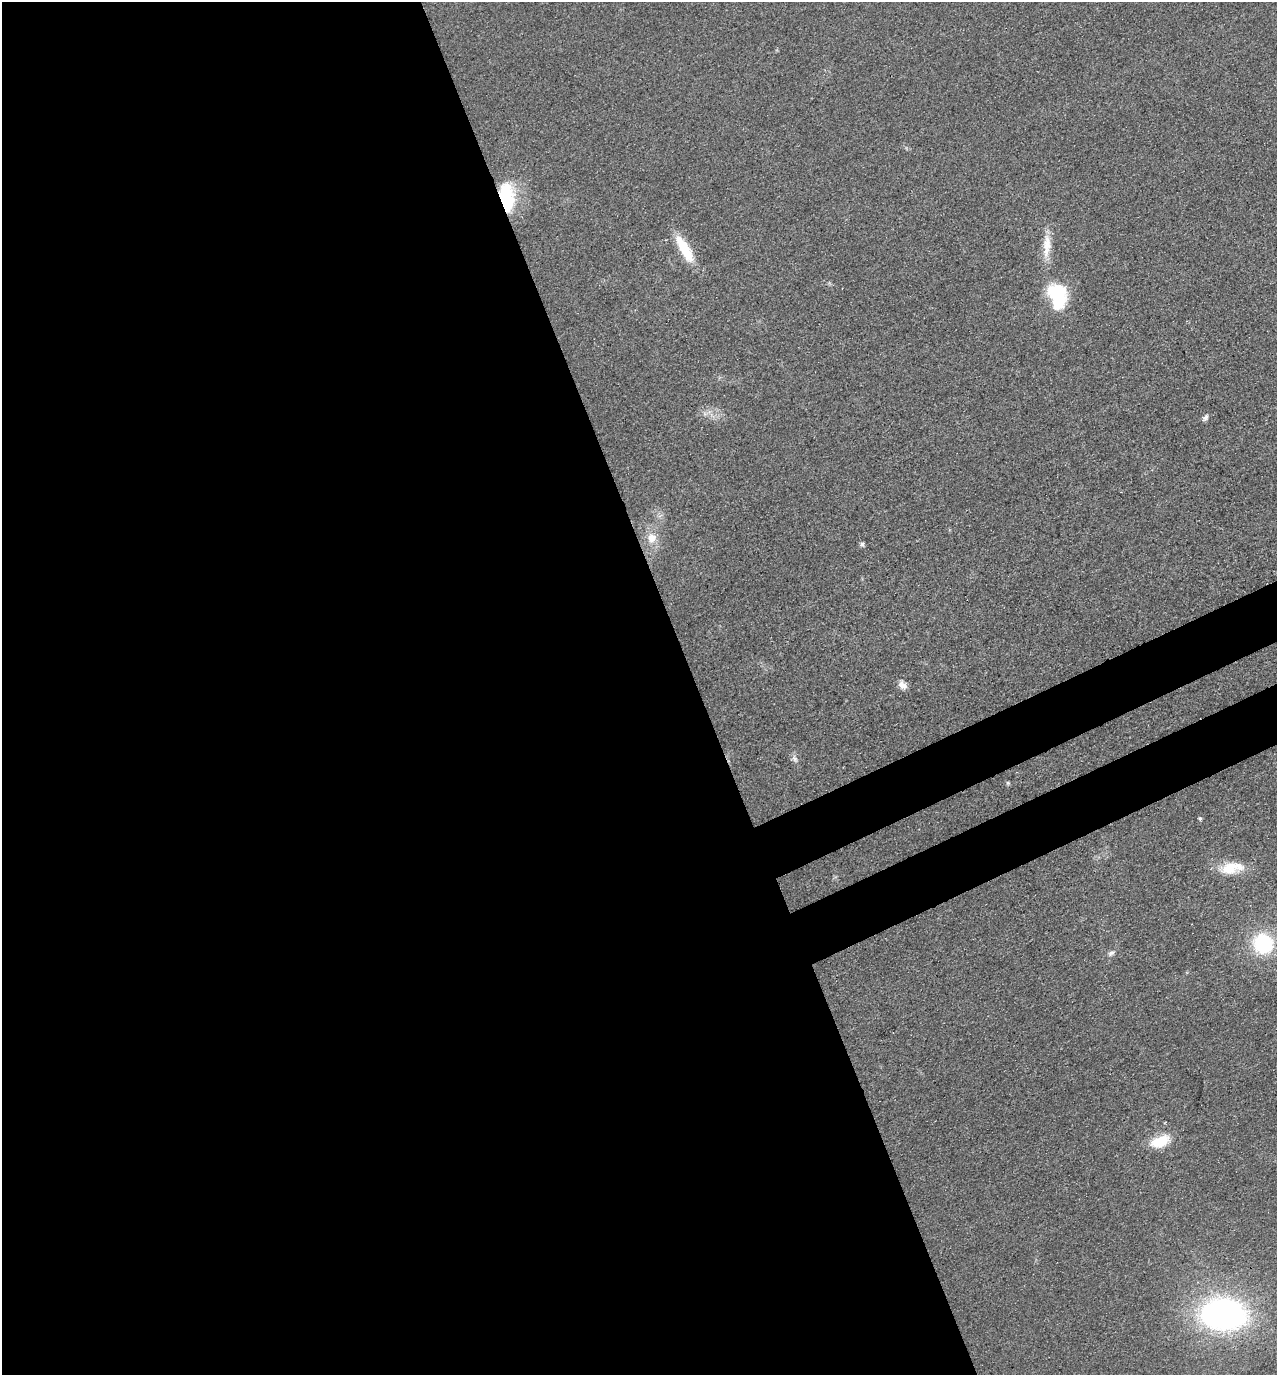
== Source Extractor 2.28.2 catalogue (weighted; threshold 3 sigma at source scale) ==
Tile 9 of 4 x 4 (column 1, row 3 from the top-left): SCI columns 190-1464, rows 1459-2831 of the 5608 x 5664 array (HDU 1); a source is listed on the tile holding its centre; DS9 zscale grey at full resolution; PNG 1279 x 1377 px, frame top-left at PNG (2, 2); no overlay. Shown black and unused: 58% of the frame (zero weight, under 3 of 4 exposures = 7% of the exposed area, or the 3 px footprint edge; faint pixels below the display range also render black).
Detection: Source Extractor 2.28.2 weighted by HDU 2 'WHT'; one run over the whole footprint, this tile lists its part. Background 0.049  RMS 0.0096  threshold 0.0433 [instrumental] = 3 sigma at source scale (4.5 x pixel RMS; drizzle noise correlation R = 1.50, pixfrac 1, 0.05/0.05 arcsec/px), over >= 5 px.
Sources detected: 18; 2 inside a brighter object's white glare — not listed; the other 16 listed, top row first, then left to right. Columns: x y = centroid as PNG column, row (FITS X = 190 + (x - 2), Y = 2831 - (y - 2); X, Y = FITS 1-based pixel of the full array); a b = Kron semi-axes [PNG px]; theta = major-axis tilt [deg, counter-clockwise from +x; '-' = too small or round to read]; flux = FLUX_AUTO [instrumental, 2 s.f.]
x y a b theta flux
506 201 26 18 -73 55
1047 244 33 11 88 19
685 249 37 11 -60 32
1058 292 22 16 -10 49
1205 418 9 5 49 3
652 538 13 12 - 13
862 544 6 6 - 2.2
902 685 12 8 -47 6.6
794 759 12 6 -53 3.5
1008 783 6 4 -45 1.4
1200 818 4 4 - 1.9
1231 868 31 14 9 27
1263 944 20 19 - 72
1111 953 11 6 38 3.6
1160 1141 26 14 22 24
1222 1314 24 16 -4 500
Overlapping masked pixels (flux is a lower limit): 1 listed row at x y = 506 201